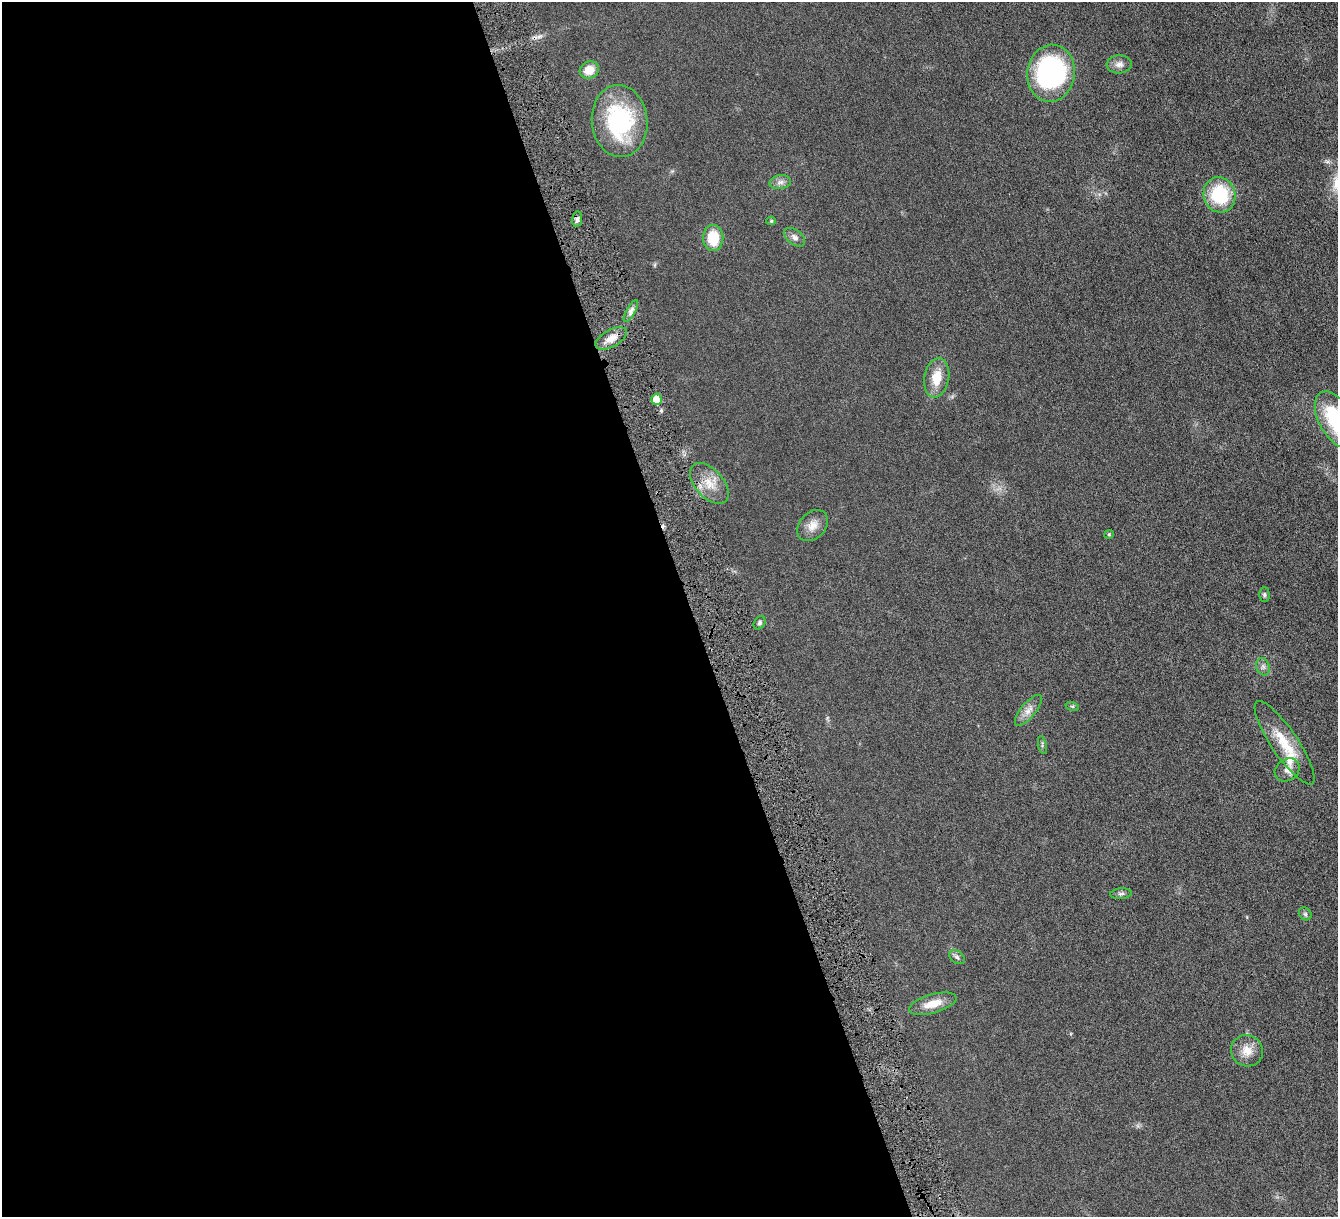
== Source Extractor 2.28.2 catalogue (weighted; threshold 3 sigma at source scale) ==
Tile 9 of 4 x 4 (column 1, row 3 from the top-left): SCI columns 7-1342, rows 1498-2712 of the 5353 x 5300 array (HDU 1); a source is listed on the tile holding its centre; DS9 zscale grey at full resolution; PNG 1340 x 1219 px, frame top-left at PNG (2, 2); each listed source drawn as its Kron ellipse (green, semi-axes under 4 px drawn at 4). Shown black and unused: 52% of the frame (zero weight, under 4 of 8 exposures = <1% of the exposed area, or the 3 px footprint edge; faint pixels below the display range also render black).
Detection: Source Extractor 2.28.2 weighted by HDU 2 'WHT'; one run over the whole footprint, this tile lists its part. Background 0.0252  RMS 0.0048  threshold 0.0198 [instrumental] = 3 sigma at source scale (4.09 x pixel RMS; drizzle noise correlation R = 1.36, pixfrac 0.8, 0.05/0.05 arcsec/px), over >= 5 px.
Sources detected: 32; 1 inside a brighter listed object's ellipse — not listed separately; the other 31 listed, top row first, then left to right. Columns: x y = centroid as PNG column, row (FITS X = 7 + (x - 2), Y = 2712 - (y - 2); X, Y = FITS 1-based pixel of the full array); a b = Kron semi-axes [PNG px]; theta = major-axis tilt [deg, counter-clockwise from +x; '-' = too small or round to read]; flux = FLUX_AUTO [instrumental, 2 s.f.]
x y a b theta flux
1119 64 12 9 4 2.4
589 70 10 8 26 6.5
1051 73 29 23 81 64
620 121 36 28 -85 44
780 182 11 7 11 1.9
1219 195 18 15 -72 23
577 219 8 5 83 1.3
771 221 5 4 - 0.55
795 237 12 7 -37 1.8
713 238 13 10 -89 11
631 311 12 4 60 1.6
611 338 17 8 29 4.2
937 378 20 12 80 7.8
656 399 5 5 - 5.4
1336 420 31 17 -60 29
709 483 24 14 -48 7.5
813 525 17 13 47 4.4
1109 534 4 4 - 0.45
1264 595 7 5 -89 0.81
759 623 7 5 59 0.88
1263 667 9 6 -75 1.3
1072 706 7 4 -18 0.58
1028 710 19 7 50 3.3
1284 743 49 13 -56 13
1042 745 9 3 -79 0.71
1287 770 13 10 34 3
1121 894 11 5 5 1
1305 914 7 5 -46 0.84
957 957 8 6 -36 1.1
933 1004 24 9 16 6.5
1247 1051 16 15 - 5.4
Isophote crosses this tile's border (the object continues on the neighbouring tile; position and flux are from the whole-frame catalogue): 1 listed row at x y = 1336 420